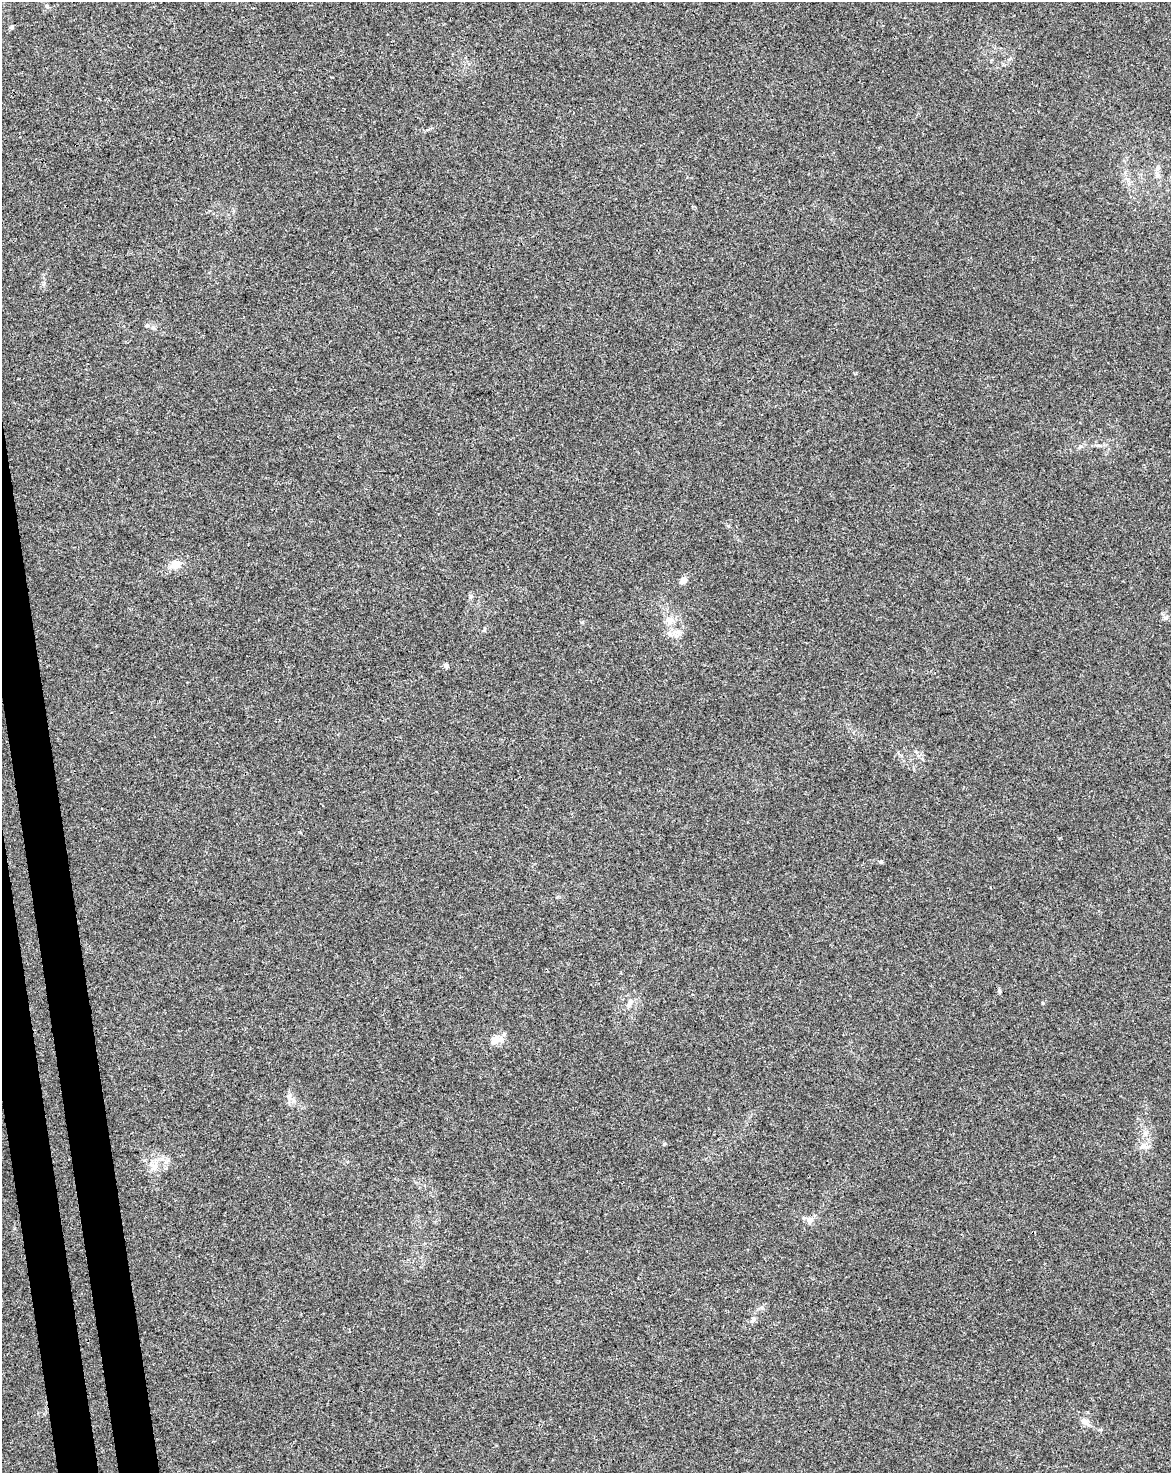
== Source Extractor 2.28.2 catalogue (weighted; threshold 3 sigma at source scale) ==
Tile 7 of 4 x 3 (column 3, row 2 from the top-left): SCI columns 2396-3564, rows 1538-3008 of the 4791 x 4502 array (HDU 1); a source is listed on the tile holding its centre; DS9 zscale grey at full resolution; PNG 1173 x 1475 px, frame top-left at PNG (2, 2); no overlay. Shown black and unused: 3% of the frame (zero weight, under 3 of 4 exposures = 5% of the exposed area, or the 3 px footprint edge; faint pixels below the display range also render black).
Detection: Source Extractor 2.28.2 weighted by HDU 2 'WHT'; one run over the whole footprint, this tile lists its part. Background 0.00476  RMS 0.003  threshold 0.0135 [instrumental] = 3 sigma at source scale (4.5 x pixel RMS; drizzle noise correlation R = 1.50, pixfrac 1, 0.0396/0.0396 arcsec/px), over >= 5 px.
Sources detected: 20; all 20 listed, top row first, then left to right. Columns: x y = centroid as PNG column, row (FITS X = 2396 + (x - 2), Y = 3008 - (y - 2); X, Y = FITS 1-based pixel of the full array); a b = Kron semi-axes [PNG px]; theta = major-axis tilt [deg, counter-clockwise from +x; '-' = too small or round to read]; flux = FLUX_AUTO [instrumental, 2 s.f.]
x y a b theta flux
12 27 6 5 - 0.48
1157 168 8 6 55 0.91
1099 445 6 4 18 0.48
175 565 16 10 25 2.7
683 581 8 6 45 1.8
1166 618 7 5 43 0.63
669 619 13 9 -6 2.1
582 622 5 4 - 0.34
670 634 11 6 -39 1.5
446 666 6 5 - 0.89
881 862 5 4 - 0.66
999 991 8 4 -81 0.46
629 1004 16 6 59 1.3
496 1039 14 10 26 3.2
289 1097 10 7 -71 1.6
1144 1146 12 8 -20 1.7
154 1168 9 5 59 1.1
810 1220 9 8 - 1.2
753 1319 9 6 55 0.99
1085 1421 12 7 -39 1.8
Unlisted compact peaks at least as high as the median listed source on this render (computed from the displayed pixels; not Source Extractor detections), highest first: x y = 1043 1003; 664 1144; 471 596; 484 630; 728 526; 762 1308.